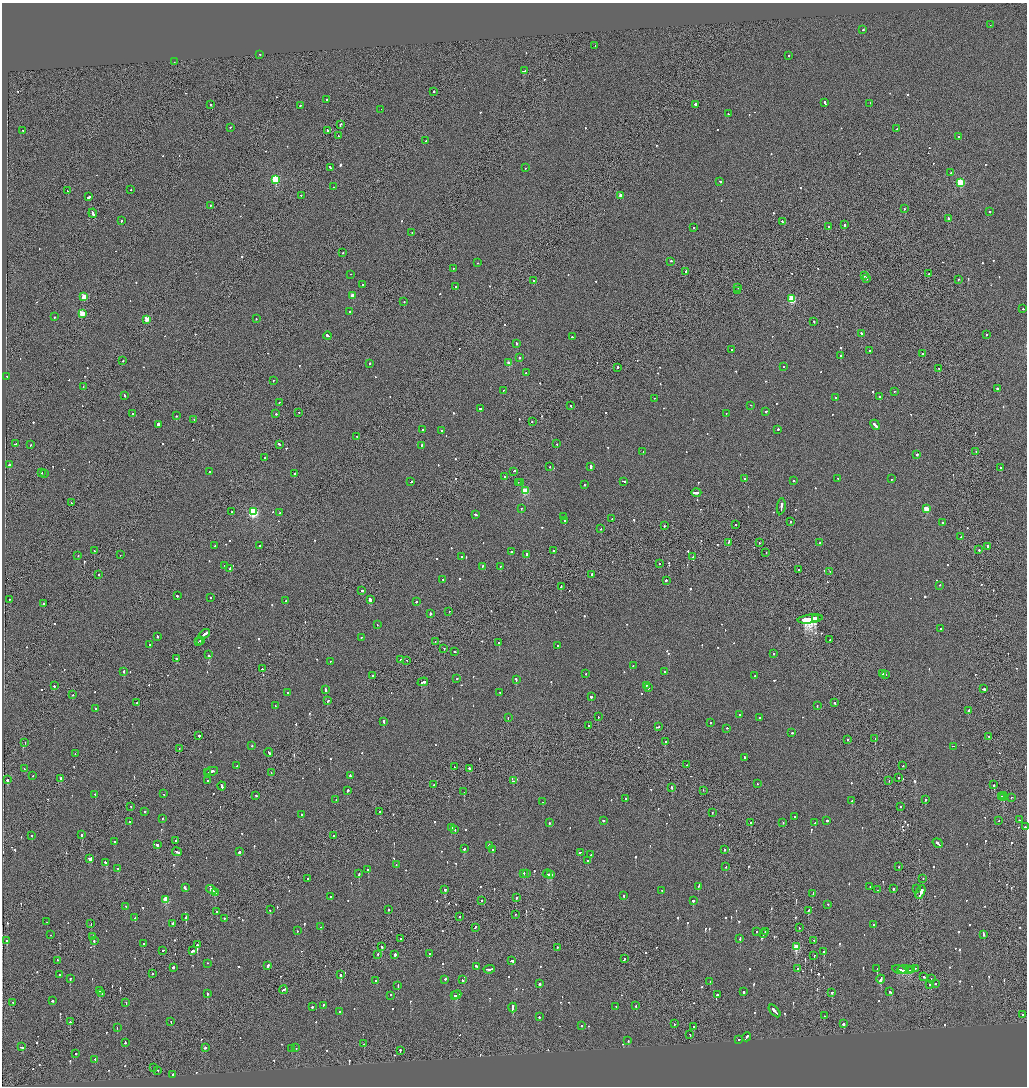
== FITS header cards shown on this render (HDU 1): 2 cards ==
NAXIS1  =                 2050
NAXIS2  =                 2168

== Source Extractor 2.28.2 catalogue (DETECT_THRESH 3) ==
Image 2050 x 2168 px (HDU 1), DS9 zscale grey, zoomed out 1/2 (1 PNG px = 2 x 2 image px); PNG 1029 x 1088 px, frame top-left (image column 2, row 2167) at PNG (2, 3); each listed source drawn as its Kron ellipse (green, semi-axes under 4 px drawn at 4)
Background -0.0674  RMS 0.067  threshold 0.2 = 3 sigma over >= 5 px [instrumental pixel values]
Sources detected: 948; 33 cannot appear on this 1/2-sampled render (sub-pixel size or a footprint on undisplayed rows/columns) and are neither listed nor drawn; of the other 915, the 500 brightest by FLUX_AUTO listed and drawn (415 fainter detections omitted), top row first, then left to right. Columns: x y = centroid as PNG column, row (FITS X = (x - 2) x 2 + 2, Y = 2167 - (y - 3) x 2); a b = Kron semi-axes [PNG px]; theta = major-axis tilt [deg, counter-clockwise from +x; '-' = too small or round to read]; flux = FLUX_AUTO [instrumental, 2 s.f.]
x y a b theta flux
990 25 2 1 - 120
862 30 2 2 - 100
595 45 2 2 - 81
260 54 2 2 - 98
788 55 2 2 - 160
174 62 2 1 - 100
524 71 3 1 - 160
434 91 2 2 - 550
327 99 2 2 - 110
825 103 4 2 - 280
870 103 2 2 - 71
695 104 2 2 - 290
211 105 2 2 - 84
301 105 2 2 - 120
381 109 2 1 - 110
728 114 2 2 - 180
341 124 3 1 - 260
230 127 2 1 - 490
897 129 2 2 - 100
23 130 2 2 - 170
327 130 2 2 - 91
338 136 2 2 - 140
959 136 2 2 - 100
426 141 2 2 - 110
330 167 3 2 - 270
525 168 2 2 - 71
951 173 2 2 - 150
275 179 3 3 - 1200
720 181 2 2 - 200
960 182 3 3 - 920
333 187 2 2 - 79
131 190 2 2 - 76
68 191 2 2 - 130
301 195 2 2 - 77
621 195 2 2 - 120
89 197 3 2 - 890
210 205 2 2 - 120
904 209 2 2 - 95
989 211 2 2 - 110
93 213 5 2 - 620
948 218 2 2 - 150
121 221 3 2 - 170
782 221 2 2 - 180
845 225 3 2 - 400
828 226 2 1 - 110
694 228 2 2 - 92
412 233 2 2 - 180
343 253 2 2 - 160
671 261 2 2 - 170
477 263 2 2 - 77
453 268 2 1 - 86
685 271 2 2 - 110
351 274 2 1 - 73
929 274 2 2 - 70
864 276 2 2 - 260
866 278 2 2 - 330
958 279 2 2 - 71
534 281 2 2 - 98
363 284 2 2 - 160
455 286 2 2 - 100
738 287 2 1 - 120
738 291 2 2 - 210
353 295 2 2 - 190
84 296 3 3 - 300
792 299 3 3 - 920
404 302 2 2 - 82
1023 309 2 2 - 84
350 311 2 2 - 73
82 313 3 3 - 400
54 317 2 2 - 130
147 319 3 2 - 330
256 319 2 2 - 84
814 321 2 2 - 350
862 333 3 2 - 210
986 335 2 2 - 150
328 336 4 2 - 280
572 337 2 1 - 97
516 343 2 2 - 110
732 350 2 2 - 120
869 350 2 2 - 110
922 354 2 2 - 75
841 355 2 2 - 220
519 358 2 2 - 610
123 361 2 2 - 97
370 363 2 2 - 82
509 363 3 2 - 210
783 366 2 2 - 85
618 367 2 2 - 120
939 368 2 1 - 170
526 373 2 2 - 100
7 376 2 1 - 75
273 381 2 1 - 180
83 386 2 2 - 95
997 388 2 2 - 340
503 391 2 2 - 79
894 391 2 1 - 98
124 395 3 2 - 120
879 396 3 2 - 280
836 397 2 2 - 71
654 398 2 2 - 80
279 402 2 1 - 91
571 405 2 1 - 150
751 405 2 1 - 70
480 409 3 2 - 380
766 411 2 2 - 120
299 412 2 1 - 85
133 413 2 2 - 72
726 413 2 1 - 76
276 414 2 2 - 230
177 416 2 2 - 150
194 419 2 2 - 96
532 421 2 1 - 110
159 424 4 2 - 390
875 425 5 2 - 520
778 429 2 2 - 190
422 430 2 2 - 470
442 430 2 2 - 400
357 436 2 2 - 79
15 444 2 2 - 87
279 444 3 2 - 210
557 444 2 2 - 110
31 445 2 2 - 150
421 445 2 2 - 250
643 452 2 2 - 130
976 452 2 1 - 86
917 454 2 2 - 480
265 458 2 2 - 210
10 465 2 2 - 140
591 466 3 2 - 390
550 467 2 2 - 100
1000 468 2 2 - 260
209 471 2 1 - 200
514 471 2 2 - 270
41 473 2 2 - 100
295 473 2 2 - 110
44 474 2 1 - 94
505 477 2 2 - 190
838 478 2 2 - 86
744 479 2 2 - 73
892 479 2 2 - 92
624 481 3 2 - 140
794 481 2 2 - 88
411 482 2 1 - 110
518 482 2 2 - 320
521 483 2 2 - 140
584 484 2 2 - 130
525 491 3 3 - 560
696 493 5 2 - 500
71 503 2 2 - 170
781 506 8 2 81 570
521 508 2 2 - 84
926 509 3 3 - 430
232 512 2 2 - 89
253 512 4 3 - 1700
279 513 2 2 - 130
476 515 3 2 - 260
563 516 2 2 - 85
612 519 2 1 - 120
565 521 2 2 - 72
791 521 2 2 - 180
942 522 2 2 - 120
736 524 2 1 - 88
664 526 2 2 - 120
601 529 2 2 - 77
961 537 2 1 - 70
728 543 3 1 - 580
759 543 2 2 - 100
820 543 2 2 - 140
215 545 2 2 - 74
259 545 2 2 - 110
988 547 2 1 - 300
554 550 3 2 - 160
979 550 2 2 - 120
94 551 2 2 - 190
511 552 2 2 - 130
766 553 2 2 - 81
526 554 2 2 - 390
78 555 2 2 - 75
120 555 2 2 - 180
462 556 2 2 - 110
693 556 2 1 - 210
660 563 2 2 - 190
224 565 2 2 - 170
482 566 3 2 - 170
500 566 2 2 - 140
230 568 2 2 - 300
799 570 2 1 - 240
830 571 2 2 - 72
99 574 2 2 - 75
591 574 3 1 - 220
443 580 2 2 - 160
666 580 2 2 - 160
940 585 2 2 - 71
561 586 3 1 - 200
362 590 3 2 - 270
177 596 2 2 - 210
210 598 2 2 - 160
10 599 2 1 - 82
370 600 3 2 - 930
285 601 2 2 - 83
416 601 2 2 - 290
43 603 2 2 - 320
449 611 2 1 - 78
430 613 2 2 - 460
816 618 3 1 - 9500
810 619 13 2 7 48000
377 625 2 2 - 240
940 629 2 1 - 82
204 634 6 2 39 530
157 636 3 2 - 200
361 637 2 2 - 71
200 640 2 2 - 200
829 640 2 1 - 120
435 641 2 1 - 110
199 642 2 1 - 150
499 643 2 2 - 290
150 645 2 2 - 340
557 646 2 2 - 160
444 648 2 2 - 74
455 651 2 2 - 140
773 654 2 2 - 150
209 655 3 2 - 120
176 658 2 2 - 90
401 659 2 2 - 190
407 660 2 1 - 96
330 661 2 2 - 80
633 665 2 2 - 91
262 669 2 2 - 400
123 671 2 2 - 370
664 672 2 2 - 93
586 674 2 2 - 88
882 674 2 2 - 170
886 674 2 1 - 73
373 675 2 2 - 120
755 676 2 2 - 74
457 678 2 2 - 92
516 680 2 2 - 330
423 682 5 2 - 400
647 685 2 2 - 71
54 686 2 2 - 310
648 688 2 2 - 110
325 689 3 2 - 440
984 689 3 2 - 430
288 692 2 2 - 89
500 692 2 2 - 180
72 695 2 2 - 74
591 696 2 2 - 340
328 701 2 2 - 160
137 703 2 2 - 82
835 703 2 2 - 140
275 706 2 2 - 100
817 706 2 2 - 76
96 709 2 1 - 120
968 710 2 2 - 290
739 714 2 2 - 270
598 717 2 1 - 81
759 717 2 1 - 300
508 718 2 2 - 89
384 721 3 2 - 190
711 722 2 1 - 200
588 726 2 2 - 120
658 727 2 2 - 190
726 728 2 1 - 200
792 733 2 2 - 91
199 736 2 2 - 210
989 736 2 1 - 140
847 739 2 1 - 73
875 739 2 2 - 130
665 741 2 2 - 170
25 743 2 1 - 83
252 745 2 2 - 74
953 746 3 1 - 530
179 748 2 1 - 82
269 752 4 2 - 190
75 753 2 1 - 90
744 757 2 2 - 150
686 765 2 1 - 74
237 766 2 2 - 81
903 766 2 2 - 78
454 767 2 1 - 110
469 768 2 2 - 460
24 769 2 2 - 100
212 771 6 2 9 490
208 772 2 1 - 280
271 773 2 1 - 320
350 775 3 2 - 160
32 776 2 2 - 120
61 778 3 2 - 86
899 778 2 2 - 95
7 780 2 2 - 1400
208 781 2 2 - 190
513 781 2 2 - 180
889 781 2 2 - 75
757 784 2 2 - 160
434 785 2 2 - 100
994 785 2 2 - 320
222 786 4 2 - 330
672 787 3 2 - 150
347 790 2 2 - 410
703 790 2 1 - 91
464 792 2 1 - 87
95 794 2 2 - 130
164 794 2 2 - 81
256 795 2 2 - 100
1002 796 2 1 - 240
1004 796 2 2 - 230
1011 797 2 2 - 98
1003 798 2 2 - 96
626 799 2 2 - 150
336 800 3 2 - 190
926 800 2 2 - 120
852 801 2 2 - 89
543 802 2 2 - 83
131 806 2 2 - 80
900 807 2 2 - 110
145 811 2 2 - 80
379 812 2 1 - 93
712 812 2 2 - 250
302 814 2 2 - 110
795 817 2 1 - 81
163 818 2 2 - 83
603 820 2 2 - 140
827 820 2 2 - 260
1019 820 2 2 - 210
130 821 2 2 - 150
999 821 2 1 - 210
751 822 2 2 - 84
783 822 2 2 - 76
549 823 2 2 - 120
815 823 2 2 - 120
1025 827 2 2 - 140
451 828 2 2 - 120
455 829 2 2 - 100
32 835 2 2 - 92
82 835 2 2 - 1400
334 836 2 2 - 550
175 841 2 1 - 330
114 842 2 2 - 220
938 843 5 2 - 400
157 845 3 2 - 270
489 845 2 2 - 260
464 849 2 2 - 110
493 849 2 2 - 380
725 850 2 2 - 150
177 852 5 2 - 350
239 852 3 2 - 690
580 852 2 2 - 95
591 854 2 2 - 350
90 859 4 2 - 1000
588 860 2 2 - 80
106 863 3 2 - 520
396 865 2 2 - 90
726 867 2 2 - 98
899 867 2 2 - 85
118 868 3 2 - 320
368 870 2 2 - 83
523 873 2 2 - 710
359 874 3 2 - 140
527 874 2 2 - 90
547 874 5 2 - 830
550 874 2 1 - 420
308 878 2 2 - 75
923 878 2 1 - 96
698 886 4 2 - 220
870 886 2 2 - 70
185 888 3 2 - 260
917 888 2 2 - 120
445 889 2 2 - 440
893 889 2 2 - 380
211 890 5 2 - 510
662 890 2 2 - 120
878 890 2 2 - 100
216 892 2 2 - 260
920 892 7 2 64 2900
813 893 3 2 - 98
330 896 2 2 - 70
624 896 2 2 - 150
516 897 2 2 - 190
166 899 3 3 - 570
482 900 2 2 - 82
693 900 2 2 - 390
828 904 2 2 - 96
126 906 2 2 - 77
388 909 2 2 - 230
270 910 2 2 - 120
808 910 3 2 - 130
217 912 2 2 - 210
515 914 2 1 - 70
460 916 2 1 - 91
135 918 2 2 - 140
186 918 2 2 - 470
224 918 2 2 - 180
47 922 2 2 - 88
173 923 3 2 - 340
91 924 2 1 - 74
874 925 2 2 - 130
321 927 2 1 - 120
475 927 3 1 - 300
799 927 2 1 - 81
297 931 2 2 - 130
756 931 2 2 - 230
766 931 2 2 - 180
763 934 2 2 - 92
983 934 3 2 - 730
51 935 2 2 - 70
93 937 3 2 - 180
400 939 3 2 - 150
740 939 2 2 - 180
814 940 2 1 - 90
7 941 2 2 - 290
94 941 2 2 - 250
144 944 2 1 - 98
197 945 2 2 - 1200
382 947 2 1 - 130
557 947 2 2 - 110
796 947 3 3 - 630
163 950 2 2 - 130
192 951 3 2 - 520
824 951 2 2 - 470
378 954 2 2 - 110
429 954 2 2 - 110
395 955 2 2 - 360
814 955 2 2 - 120
624 959 3 2 - 250
57 960 2 1 - 100
512 960 3 2 - 230
207 963 2 2 - 70
268 966 3 2 - 180
476 966 3 2 - 210
173 967 2 2 - 320
798 968 2 2 - 98
877 968 2 2 - 340
915 968 2 2 - 320
489 969 6 2 7 440
899 969 7 2 -11 350
906 970 8 2 -7 510
909 970 2 1 - 150
912 970 2 1 - 200
152 973 2 1 - 220
59 975 2 2 - 110
341 975 2 2 - 440
924 977 2 2 - 110
70 978 2 2 - 260
445 979 2 2 - 130
881 979 4 2 - 1700
931 979 2 2 - 73
462 980 3 2 - 180
376 981 2 2 - 490
710 982 2 2 - 140
935 983 2 2 - 200
540 984 2 2 - 620
929 984 2 2 - 80
398 986 3 2 - 120
283 990 4 2 - 260
99 991 2 2 - 120
743 992 2 2 - 260
832 992 2 2 - 390
889 992 2 2 - 110
102 993 2 1 - 150
207 993 2 2 - 250
390 995 2 2 - 71
457 995 5 1 - 220
718 995 3 2 - 410
455 996 3 3 - 130
52 1001 2 2 - 200
13 1002 2 2 - 76
126 1002 2 1 - 74
323 1005 2 2 - 250
616 1006 2 2 - 71
636 1006 2 2 - 84
312 1007 2 2 - 150
513 1007 5 2 - 570
340 1011 2 2 - 77
775 1011 7 2 -48 450
1023 1014 2 2 - 110
824 1016 2 1 - 130
539 1017 2 2 - 150
70 1022 2 1 - 260
171 1022 2 2 - 86
674 1024 2 1 - 100
843 1024 2 2 - 1700
581 1025 2 2 - 110
693 1026 2 1 - 180
117 1027 2 2 - 150
690 1034 2 1 - 170
747 1037 4 2 - 260
739 1039 2 2 - 270
628 1040 2 2 - 140
125 1042 2 2 - 110
364 1044 2 2 - 90
22 1047 3 2 - 160
205 1048 3 2 - 160
296 1048 2 2 - 89
291 1049 3 2 - 120
400 1050 3 1 - 230
76 1054 2 2 - 100
95 1059 2 2 - 91
153 1067 2 2 - 180
157 1070 2 1 - 170
173 1074 3 2 - 140
At the frame edge (FLAGS 8, measured only in part): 1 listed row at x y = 1025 827
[415 fainter detections neither listed nor drawn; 33 sub-pixel or undisplayed-footprint detections neither listed nor drawn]